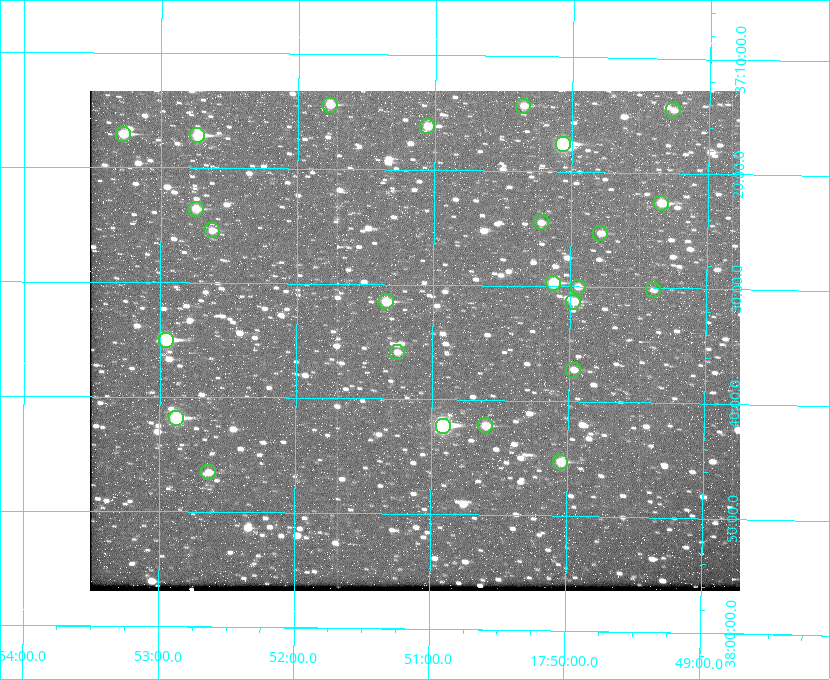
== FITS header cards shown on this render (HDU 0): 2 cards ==
NAXIS1  =                  650
NAXIS2  =                  500

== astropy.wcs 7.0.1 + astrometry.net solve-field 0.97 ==
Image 650 x 500 px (HDU 0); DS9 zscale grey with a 90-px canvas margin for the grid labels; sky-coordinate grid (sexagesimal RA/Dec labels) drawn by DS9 from the SOLVED WCS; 25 Tycho-2 reference stars matched to detected sources circled (green)
Header WCS: none
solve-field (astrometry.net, Tycho-2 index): SOLVED blind (the file carries no WCS)
Solved WCS: RA---TAN-SIP/DEC--TAN-SIP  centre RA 17:51:08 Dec +37:35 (267.78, +37.58 deg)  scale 5.23 arcsec/px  FOV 56.7' x 43.6'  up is +179 deg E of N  parity flipped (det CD > 0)
(file carries no celestial WCS; the grid is the blind solution)
Tycho-2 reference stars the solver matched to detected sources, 25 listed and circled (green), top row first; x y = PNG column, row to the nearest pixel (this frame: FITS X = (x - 90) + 1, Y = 500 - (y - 91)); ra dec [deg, ICRS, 3 dp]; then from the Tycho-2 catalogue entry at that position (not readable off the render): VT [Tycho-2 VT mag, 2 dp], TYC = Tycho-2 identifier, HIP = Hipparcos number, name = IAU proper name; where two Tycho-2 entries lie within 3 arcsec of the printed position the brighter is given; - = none
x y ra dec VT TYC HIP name
330 105 267.943 +37.240 10.39 2620-505-1 - -
523 106 267.589 +37.238 11.09 2619-212-1 - -
673 110 267.316 +37.242 12.03 2619-611-1 - -
427 126 267.764 +37.270 10.17 2620-784-1 - -
123 134 268.319 +37.285 9.88 2620-536-1 - -
197 135 268.183 +37.286 8.98 2620-786-1 87506 -
563 144 267.517 +37.293 8.96 2619-379-1 - -
661 203 267.335 +37.377 10.60 2619-634-1 - -
196 209 268.186 +37.393 10.44 2620-175-1 - -
541 222 267.555 +37.408 11.50 2619-358-1 - -
212 230 268.156 +37.424 11.25 2620-712-1 - -
600 233 267.445 +37.422 11.17 2619-451-1 - -
553 283 267.531 +37.495 10.07 2619-274-1 - -
578 287 267.485 +37.500 11.33 2619-40-1 - -
653 290 267.347 +37.503 12.15 3088-638-1 - -
386 301 267.836 +37.525 9.96 3089-889-1 - -
573 302 267.494 +37.522 10.35 3088-270-1 - -
166 340 268.239 +37.584 8.64 3089-755-1 - -
397 352 267.815 +37.598 11.54 3089-1081-1 - -
573 370 267.491 +37.621 11.40 3088-1284-1 - -
176 418 268.219 +37.697 8.93 3089-671-1 - -
485 425 267.652 +37.703 11.04 3089-693-1 - -
443 426 267.730 +37.705 8.13 3089-1203-1 87349 -
560 462 267.512 +37.755 10.10 3089-2332-1 - -
208 472 268.159 +37.775 11.22 3089-2245-1 - -